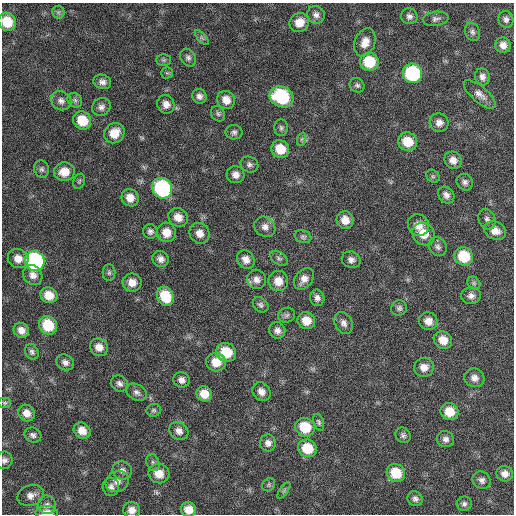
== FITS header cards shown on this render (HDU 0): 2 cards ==
NAXIS1  =                  512 / Axis length
NAXIS2  =                  512 / Axis length

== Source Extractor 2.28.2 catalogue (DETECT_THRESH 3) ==
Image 512 x 512 px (HDU 0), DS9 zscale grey, 1 PNG px = 1 image px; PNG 516 x 516 px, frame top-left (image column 1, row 512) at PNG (2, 3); each listed source drawn as its Kron ellipse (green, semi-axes under 4 px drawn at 4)
Background 64.3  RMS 8.8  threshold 26.5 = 3 sigma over >= 5 px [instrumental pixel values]
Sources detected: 130; all 130 listed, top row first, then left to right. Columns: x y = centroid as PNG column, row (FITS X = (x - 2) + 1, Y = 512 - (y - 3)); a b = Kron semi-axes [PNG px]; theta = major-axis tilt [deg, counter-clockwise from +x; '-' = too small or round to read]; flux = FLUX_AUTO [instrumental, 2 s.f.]
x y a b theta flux
58 12 6 6 - 1300
316 15 9 8 - 2700
409 16 8 8 - 2300
436 19 13 7 9 2300
506 19 8 7 - 2100
7 22 9 8 - 14000
299 22 10 9 - 7000
472 32 9 7 -67 2000
202 38 9 4 -48 1300
365 42 14 10 69 6000
503 45 8 7 - 3900
188 58 9 7 -58 2100
164 60 7 6 - 1200
369 62 9 9 - 21000
167 73 6 5 - 1000
412 73 10 9 - 61000
482 77 8 7 - 2700
102 82 9 7 -15 2800
357 85 8 6 -40 1600
480 94 20 8 -41 4300
199 96 7 7 - 2500
282 97 12 10 -24 40000
75 100 8 6 -45 1600
226 100 9 8 - 5900
61 101 10 9 - 2800
166 104 9 8 - 4000
101 107 9 8 - 2700
218 114 8 6 -55 1400
82 121 9 8 - 16000
439 122 9 9 - 3700
281 128 8 7 - 1600
234 132 8 7 - 1800
114 133 11 9 40 9800
302 139 7 4 70 1200
408 142 10 9 - 12000
280 149 9 8 - 11000
453 160 9 8 - 4100
249 165 9 7 -29 2100
42 169 9 7 -73 1700
64 172 10 9 - 8000
236 175 9 8 - 3600
433 176 7 6 - 1100
79 181 8 5 69 1100
465 182 9 7 -49 2200
162 188 11 9 -53 79000
446 195 9 7 -49 3000
130 198 9 8 - 6200
178 217 10 9 - 5600
487 219 10 8 -67 2400
345 220 9 8 - 6100
418 225 11 10 - 5800
265 227 11 9 -37 3700
150 231 7 7 - 2000
495 231 11 8 -26 5400
166 232 10 9 - 7100
199 233 10 9 - 4900
423 234 12 10 -47 9000
303 237 8 6 -19 1400
438 247 10 8 -54 2300
464 256 9 9 - 21000
279 258 9 6 -34 1500
18 259 10 9 - 6000
161 259 8 7 - 3200
246 259 9 8 - 4200
351 260 9 8 - 2600
35 261 10 9 - 130000
109 273 8 6 89 1400
33 275 10 9 - 4000
256 279 10 9 - 3600
304 279 12 8 50 4500
278 281 10 10 - 6600
132 282 9 9 - 5800
474 283 7 5 -46 1400
49 295 9 7 -27 8500
165 296 10 8 -62 17000
471 296 10 8 3 3100
317 298 8 7 - 2800
261 305 9 6 -42 1700
399 308 8 7 - 1800
287 315 8 7 - 1800
306 321 9 8 - 7900
428 321 9 8 - 5400
344 323 11 8 -65 3100
48 325 10 8 -53 19000
21 330 8 7 - 4200
277 331 8 8 - 3000
443 340 9 8 - 7400
99 347 9 8 - 5100
32 352 8 6 -64 1700
226 352 10 9 - 17000
65 362 9 7 -28 2700
216 362 10 9 - 8800
424 367 10 9 - 4800
474 378 10 9 - 3800
182 380 8 7 - 3000
119 383 9 7 -34 2300
137 392 11 7 -32 2500
261 392 10 8 -50 4000
204 394 8 7 - 8200
5 403 6 5 - 930
154 410 7 6 - 1300
450 412 9 8 - 10000
27 413 9 7 -51 4900
319 422 9 5 -72 1300
305 427 10 9 - 18000
82 431 9 7 -42 5900
179 431 10 8 -38 3600
33 435 9 7 -24 2100
403 435 8 7 - 1700
446 439 9 8 - 2800
268 443 8 8 - 3400
307 448 10 8 -26 15000
4 460 9 8 - 2200
153 463 9 6 -72 1800
122 470 10 9 - 2800
396 473 9 8 - 16000
159 474 10 9 - 7300
505 474 8 7 - 3900
482 480 9 8 - 2500
117 482 12 10 28 4200
269 485 7 6 - 1200
111 487 9 8 - 2600
284 490 9 4 57 1000
31 495 13 10 18 4300
415 499 8 7 - 2100
464 504 7 7 - 1800
47 505 9 8 - 3100
132 510 8 7 - 4300
188 510 7 7 - 6500
47 513 11 6 -2 6100
At the frame edge (FLAGS 8, measured only in part): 4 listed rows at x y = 7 22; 4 460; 188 510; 47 513